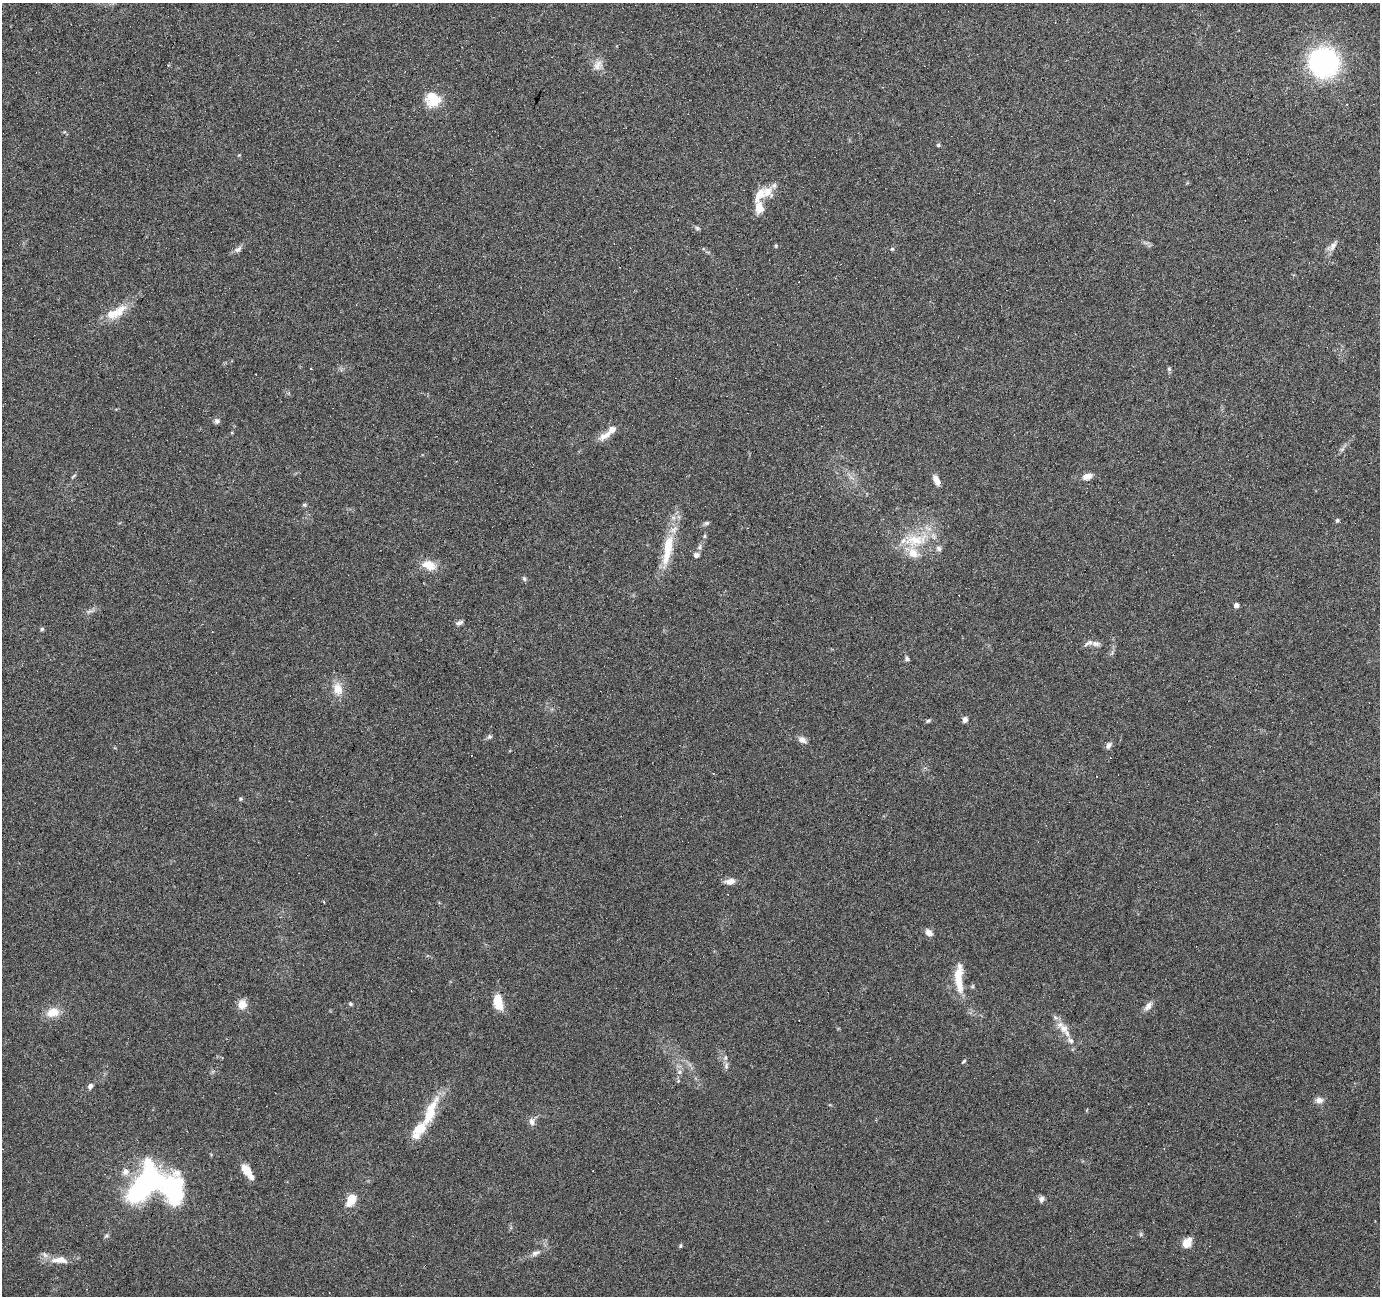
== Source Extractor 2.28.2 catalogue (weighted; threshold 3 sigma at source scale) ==
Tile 10 of 4 x 4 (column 2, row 3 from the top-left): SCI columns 1379-2756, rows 1501-2794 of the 5516 x 5653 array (HDU 1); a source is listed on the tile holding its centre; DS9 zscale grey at full resolution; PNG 1382 x 1298 px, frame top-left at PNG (2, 3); no overlay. Shown black and unused: <1% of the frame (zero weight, under 4 of 7 exposures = <1% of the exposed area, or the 3 px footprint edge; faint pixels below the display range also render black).
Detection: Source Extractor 2.28.2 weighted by HDU 2 'WHT'; one run over the whole footprint, this tile lists its part. Background 0.035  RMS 0.0028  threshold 0.0115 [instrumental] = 3 sigma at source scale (4.09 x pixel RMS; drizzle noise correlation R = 1.36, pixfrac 0.8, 0.0396/0.0396 arcsec/px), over >= 5 px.
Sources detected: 98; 1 inside a brighter object's white glare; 17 cosmic-ray / hot-pixel residue — not listed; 12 inside a brighter listed object's ellipse — not listed separately; the other 68 listed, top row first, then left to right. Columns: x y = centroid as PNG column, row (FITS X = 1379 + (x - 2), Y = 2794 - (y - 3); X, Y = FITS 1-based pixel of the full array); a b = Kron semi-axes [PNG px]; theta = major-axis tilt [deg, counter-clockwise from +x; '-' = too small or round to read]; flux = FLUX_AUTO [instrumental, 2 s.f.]
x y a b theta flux
1324 62 23 22 - 56
598 65 15 11 55 2.1
433 99 20 18 -24 5.6
938 145 5 4 - 0.37
759 196 24 11 57 3.5
759 207 10 7 -84 3.9
697 228 6 5 - 0.48
776 246 5 4 - 0.32
1333 246 16 7 56 1.5
238 249 12 6 36 1
892 249 5 5 - 0.32
119 311 26 13 47 4.8
1169 369 6 5 - 0.45
217 421 7 7 - 0.77
605 436 21 8 30 2.4
1342 449 7 4 19 0.45
74 476 9 2 35 0.3
1087 476 11 7 17 1.9
936 480 11 6 -64 2.1
304 505 6 5 - 0.41
1337 520 6 4 69 0.4
707 523 7 5 3 0.52
704 536 5 4 - 0.34
914 540 34 18 0 11
668 550 48 12 80 9
696 555 7 6 - 0.87
428 565 15 11 -17 4
524 579 7 4 -63 0.48
1236 605 4 4 - 1.4
459 623 10 5 22 0.82
42 629 5 4 - 0.45
1096 644 14 8 -5 1.4
907 659 7 6 - 0.55
338 689 17 12 -75 3.5
965 720 7 6 - 1
928 721 7 4 39 0.42
490 737 6 6 - 0.55
802 740 11 7 -31 1.3
1108 745 9 6 52 0.95
241 799 6 4 21 0.38
730 881 12 7 7 1.9
929 933 9 7 -43 1.5
959 977 33 9 -88 6.7
973 986 6 4 72 0.34
498 1001 16 8 -80 6.2
242 1004 11 9 -26 2.6
350 1004 5 5 - 0.38
1148 1006 12 7 50 1.5
53 1012 16 11 13 3.8
1064 1028 13 11 -45 2.8
1071 1041 9 7 -44 1.1
964 1061 6 4 45 0.37
726 1066 10 5 78 0.86
679 1072 6 6 - 0.7
90 1086 8 6 59 0.9
1319 1100 11 8 -5 1.4
430 1112 43 12 68 9.4
532 1122 10 7 -79 1.2
246 1170 14 7 -56 4.1
144 1186 28 14 57 46
172 1189 86 31 -42 34
351 1199 9 6 65 6.6
1041 1199 8 7 - 0.82
1141 1234 6 4 72 0.36
1186 1243 12 8 -56 2.2
680 1246 5 4 - 0.35
535 1253 12 7 23 1.2
59 1260 24 9 -2 3.8
Overlapping masked pixels (flux is a lower limit): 1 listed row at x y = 144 1186